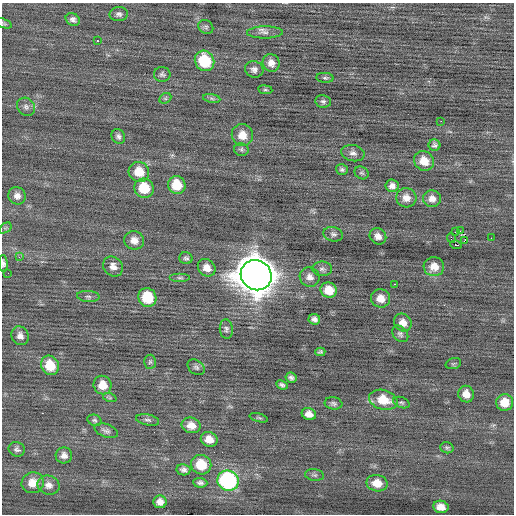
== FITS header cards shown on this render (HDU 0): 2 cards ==
NAXIS1  =                  512 / Axis length
NAXIS2  =                  512 / Axis length

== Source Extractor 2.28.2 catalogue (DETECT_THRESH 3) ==
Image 512 x 512 px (HDU 0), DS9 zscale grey, 1 PNG px = 1 image px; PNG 516 x 516 px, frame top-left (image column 1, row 512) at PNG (2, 3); each listed source drawn as its Kron ellipse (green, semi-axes under 4 px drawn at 4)
Background -0.0147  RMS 0.75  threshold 2.25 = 3 sigma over >= 5 px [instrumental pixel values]
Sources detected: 97; all 97 listed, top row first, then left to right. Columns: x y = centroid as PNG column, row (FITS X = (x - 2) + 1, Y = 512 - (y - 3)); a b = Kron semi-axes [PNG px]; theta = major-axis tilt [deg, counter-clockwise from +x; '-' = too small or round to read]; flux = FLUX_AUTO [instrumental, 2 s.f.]
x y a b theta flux
119 14 9 7 3 160
73 19 7 6 - 170
3 23 8 4 -20 83
206 27 8 6 -35 120
265 32 18 6 1 250
97 41 3 2 - 140
205 61 10 9 - 2300
271 63 9 8 - 360
254 69 9 8 - 220
162 74 8 7 - 140
325 78 9 5 -5 110
265 90 7 3 -8 66
165 98 6 5 - 79
212 98 9 4 -9 110
323 101 8 6 -10 130
26 107 10 8 -47 200
441 121 2 2 - 110
242 135 11 10 - 600
118 136 8 6 -61 160
434 145 6 5 - 120
241 149 7 6 - 100
353 153 12 8 -12 230
424 161 10 9 - 740
342 169 6 5 - 110
139 172 10 10 - 950
362 173 7 6 - 100
177 185 9 8 - 1200
392 186 6 6 - 230
144 188 10 9 - 1400
17 196 9 8 - 270
406 198 10 9 - 410
432 199 9 8 - 330
5 228 7 4 33 84
456 231 2 2 - 110
460 231 2 2 - 210
333 234 10 7 -14 160
378 236 9 7 -42 270
451 238 5 3 - 780
491 238 2 2 - 34
134 240 10 9 - 410
465 240 3 2 - 160
456 245 6 3 -9 150
19 257 3 3 - 80
186 258 6 6 - 110
3 263 8 4 -85 150
113 266 11 9 -48 330
434 267 10 9 - 510
207 268 9 8 - 460
322 269 10 7 -2 180
8 273 2 2 - 31
256 275 16 14 -35 140000
310 277 10 9 - 300
180 278 10 4 0 120
395 284 3 2 - 120
329 290 8 7 - 810
88 296 11 5 -4 160
147 297 9 9 - 1600
380 298 9 9 - 490
314 319 6 5 - 190
403 322 9 8 - 380
226 329 10 6 -83 150
400 334 9 6 -46 140
20 336 9 8 - 270
320 352 5 3 - 93
150 362 7 6 - 99
453 364 8 5 18 77
50 365 10 8 -65 1200
196 367 9 6 -39 150
291 378 5 5 - 150
103 385 9 9 - 700
282 385 6 4 -25 120
466 394 8 8 - 460
110 398 7 4 -18 78
383 400 14 9 -15 1200
505 402 8 8 - 810
333 403 9 6 -9 130
401 403 9 5 -21 97
309 414 7 6 - 320
259 418 9 4 -15 78
94 420 7 5 -21 110
148 420 12 5 -12 160
191 425 9 7 -14 520
106 431 12 6 -19 190
209 439 8 7 - 540
447 448 7 5 -18 95
17 449 8 7 - 160
64 455 8 8 - 270
201 465 10 9 - 1200
183 470 7 5 -11 180
314 475 9 6 -7 120
228 481 11 10 - 7400
33 483 11 10 - 600
200 483 7 5 -4 150
377 483 10 8 -10 680
49 485 11 9 -22 320
160 502 6 6 - 310
441 507 8 6 -11 450
At the frame edge (FLAGS 8, measured only in part): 2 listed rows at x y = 3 23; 3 263